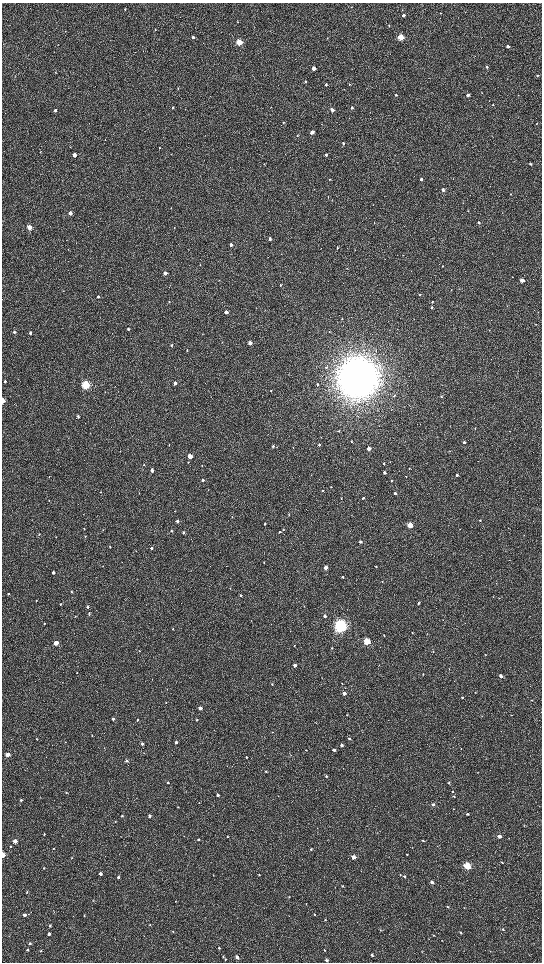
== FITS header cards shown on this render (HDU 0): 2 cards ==
NAXIS1  =                 1080 / length of data axis 1
NAXIS2  =                 1920 / length of data axis 2

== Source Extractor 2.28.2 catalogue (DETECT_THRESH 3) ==
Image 1080 x 1920 px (HDU 0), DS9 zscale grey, zoomed out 1/2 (1 PNG px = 2 x 2 image px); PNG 544 x 964 px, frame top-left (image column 1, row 1919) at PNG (2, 3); no overlay
Background 508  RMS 32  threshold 96.1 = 3 sigma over >= 5 px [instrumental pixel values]
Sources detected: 278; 1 cannot appear on this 1/2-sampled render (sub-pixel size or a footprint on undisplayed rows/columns) and is not listed; the other 277 listed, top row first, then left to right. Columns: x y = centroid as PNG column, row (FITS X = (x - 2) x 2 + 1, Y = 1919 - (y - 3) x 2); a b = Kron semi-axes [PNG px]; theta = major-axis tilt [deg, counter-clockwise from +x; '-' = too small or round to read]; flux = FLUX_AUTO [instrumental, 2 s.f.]
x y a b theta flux
125 9 3 2 - 3.3e+03
403 15 3 3 - 1.7e+04
389 25 3 2 - 2.3e+03
155 29 2 2 - 3.0e+03
65 31 3 2 - 2.3e+03
193 37 3 3 - 1.1e+04
401 37 3 3 - 3.3e+05
327 38 2 2 - 2.6e+03
239 42 3 3 - 3.9e+05
508 46 3 2 - 2.5e+04
487 67 3 3 - 1.1e+04
314 68 3 3 - 7.0e+04
55 72 3 3 - 3.6e+03
537 75 2 2 - 7.0e+03
305 81 3 2 - 9.0e+03
326 84 3 3 - 8.3e+03
349 84 3 2 - 5.0e+03
178 88 3 2 - 3.5e+03
344 89 3 1 - 1.7e+03
396 95 3 2 - 9.1e+03
468 95 3 2 - 2.9e+04
493 105 2 2 - 3.9e+03
481 107 2 2 - 1.6e+03
173 108 3 2 - 6.0e+03
352 108 3 3 - 1.0e+04
55 110 3 3 - 1.3e+04
332 110 3 2 - 2.5e+04
283 122 3 2 - 4.6e+03
536 123 2 2 - 2.3e+03
312 132 3 3 - 4.5e+04
297 136 3 2 - 2.9e+03
105 140 4 2 - 3.2e+03
343 143 3 3 - 9.5e+03
159 148 3 2 - 3.4e+03
40 152 3 2 - 3.3e+03
74 155 3 3 - 6.6e+04
326 155 3 2 - 1.2e+04
264 164 3 2 - 2.8e+03
530 164 2 2 - 9.4e+03
330 179 3 3 - 5.6e+03
421 179 3 2 - 2.5e+04
443 190 3 2 - 3.0e+04
511 194 3 2 - 3.0e+03
328 197 3 2 - 2.6e+03
373 204 2 1 - 1.9e+03
171 208 3 2 - 2.8e+03
468 211 2 2 - 2.1e+03
70 213 3 2 - 3.5e+04
374 223 3 2 - 2.7e+03
479 223 3 2 - 9.9e+03
29 227 3 3 - 1.2e+05
174 228 3 2 - 2.9e+03
270 239 3 2 - 1.3e+04
231 245 3 3 - 2.6e+04
337 248 3 2 - 5.5e+03
355 250 3 2 - 2.1e+03
200 265 3 3 - 3.3e+03
442 266 3 2 - 5.0e+03
165 273 3 3 - 3.0e+04
219 280 3 2 - 2.5e+03
522 280 3 3 - 7.0e+04
280 285 3 3 - 6.5e+03
420 295 3 2 - 5.4e+03
98 296 3 3 - 1.1e+04
169 302 3 3 - 4.1e+03
432 302 3 2 - 6.2e+03
432 307 4 3 - 6.2e+03
226 312 3 3 - 3.7e+04
538 312 3 2 - 2.6e+03
342 319 2 2 - 3.6e+03
536 324 3 2 - 3.2e+03
128 329 3 3 - 1.0e+04
489 330 2 2 - 2.1e+03
14 332 3 3 - 1.4e+04
329 332 3 3 - 4.1e+03
30 333 3 3 - 1.1e+04
222 342 3 2 - 2.4e+03
250 343 3 3 - 5.3e+04
171 345 3 3 - 8.4e+03
187 350 3 2 - 4.2e+03
326 367 5 3 - 9.4e+03
358 378 15 15 - 2.0e+07
5 381 2 2 - 7.1e+03
175 383 3 3 - 3.0e+04
317 384 3 3 - 8.9e+03
86 385 4 3 - 8.9e+05
271 391 2 2 - 3.4e+03
394 396 4 3 - 6.5e+03
441 396 3 3 - 4.7e+03
3 401 4 2 - 5.0e+04
78 416 3 3 - 1.2e+04
475 429 3 2 - 2.5e+03
338 431 3 3 - 4.2e+03
351 441 3 2 - 5.1e+03
464 442 3 2 - 1.3e+04
169 445 3 1 - 2.2e+03
319 445 3 2 - 9.5e+03
273 446 3 3 - 8.4e+03
293 448 3 2 - 3.7e+03
369 448 3 2 - 6.6e+04
120 451 2 2 - 2.0e+03
190 456 3 3 - 1.2e+05
390 461 3 2 - 2.3e+03
188 462 3 2 - 4.5e+03
383 463 3 2 - 5.1e+03
144 465 3 3 - 4.6e+03
202 465 4 2 - 3.2e+03
409 468 2 2 - 4.4e+03
152 470 3 2 - 4.3e+04
384 472 3 2 - 2.0e+04
457 475 3 2 - 9.4e+03
49 476 3 2 - 3.6e+03
406 477 3 2 - 4.0e+03
203 480 3 2 - 1.3e+04
391 481 3 2 - 5.0e+03
331 487 3 2 - 4.6e+03
322 491 3 3 - 6.0e+03
100 492 3 2 - 2.7e+03
395 494 3 2 - 1.3e+04
341 498 3 2 - 3.3e+03
363 498 3 2 - 1.1e+04
49 500 3 2 - 2.5e+03
289 515 3 2 - 2.4e+03
232 517 3 2 - 2.8e+03
480 520 3 3 - 4.7e+03
177 521 3 3 - 1.2e+04
265 524 3 2 - 6.0e+03
410 525 3 3 - 2.1e+05
84 528 3 2 - 3.1e+03
283 530 3 2 - 2.7e+03
171 531 3 2 - 5.3e+03
183 532 3 2 - 1.2e+04
280 532 3 2 - 6.0e+03
39 534 4 2 - 4.7e+03
85 536 3 2 - 3.1e+03
56 537 2 2 - 2.3e+03
360 542 2 2 - 1.4e+04
110 547 3 2 - 5.5e+03
151 548 3 3 - 1.2e+04
264 563 3 2 - 4.4e+03
103 566 3 2 - 3.2e+03
376 566 2 2 - 5.8e+03
326 567 3 3 - 8.6e+04
53 572 3 2 - 2.0e+04
343 577 3 3 - 1.1e+04
382 582 3 2 - 2.8e+03
496 583 2 1 - 1.6e+03
230 588 2 1 - 1.9e+03
71 591 3 2 - 6.8e+03
8 594 3 2 - 5.4e+03
241 595 3 2 - 6.2e+03
36 601 3 2 - 5.4e+03
418 603 2 2 - 8.6e+03
60 604 3 2 - 4.9e+03
88 607 3 3 - 1.2e+04
89 613 4 3 - 5.9e+03
75 616 3 2 - 3.5e+03
325 616 3 2 - 1.8e+04
44 623 3 3 - 4.8e+03
340 626 5 4 - 2.4e+06
173 629 3 3 - 4.2e+03
412 633 2 2 - 3.5e+03
384 636 3 2 - 4.8e+03
367 641 3 3 - 4.7e+05
56 643 3 3 - 1.2e+05
294 645 2 2 - 3.5e+03
332 648 2 2 - 5.3e+03
139 651 2 2 - 2.5e+03
433 651 2 2 - 2.8e+03
485 655 3 2 - 3.7e+03
295 665 3 2 - 3.6e+04
379 665 3 2 - 2.1e+03
77 673 3 2 - 2.8e+03
423 674 3 2 - 3.9e+03
501 676 3 2 - 2.8e+04
342 683 2 2 - 2.5e+03
272 684 3 2 - 4.9e+03
345 688 2 2 - 1.9e+03
475 692 3 2 - 2.9e+03
344 693 3 2 - 3.6e+04
462 697 3 2 - 5.1e+03
531 700 3 2 - 3.8e+03
166 703 3 2 - 2.7e+03
200 708 2 2 - 4.2e+04
347 715 2 2 - 2.0e+03
511 715 3 2 - 3.1e+03
113 719 3 2 - 1.5e+04
137 720 2 2 - 1.2e+04
196 720 3 2 - 8.1e+03
316 723 3 2 - 2.4e+03
272 732 2 2 - 2.4e+03
92 736 3 2 - 3.1e+03
36 738 2 2 - 2.3e+03
349 738 3 3 - 1.0e+04
65 742 2 2 - 1.8e+03
176 742 2 2 - 2.3e+04
142 744 2 2 - 9.7e+03
341 745 2 2 - 2.3e+04
305 750 2 2 - 3.1e+03
334 750 3 3 - 1.4e+04
144 753 3 2 - 2.5e+03
7 755 3 3 - 1.0e+05
290 755 2 2 - 2.4e+03
246 757 2 2 - 4.8e+03
126 761 3 2 - 1.6e+04
266 771 2 2 - 8.4e+03
326 776 3 3 - 8.0e+03
168 782 2 2 - 8.5e+03
449 783 2 2 - 8.3e+03
66 792 3 3 - 4.6e+03
452 792 3 3 - 7.5e+03
217 795 2 2 - 1.6e+04
454 796 3 2 - 6.6e+03
21 800 3 2 - 1.3e+04
199 803 3 2 - 3.0e+03
433 804 3 2 - 1.8e+04
178 807 2 2 - 3.6e+03
453 809 3 2 - 3.6e+03
467 814 3 2 - 1.2e+04
122 816 2 2 - 7.3e+03
150 816 2 2 - 2.4e+04
115 821 3 3 - 3.3e+03
524 825 3 2 - 3.1e+03
44 834 2 2 - 4.6e+03
227 836 2 2 - 5.6e+03
499 836 3 2 - 2.9e+04
198 839 2 2 - 1.2e+04
15 841 3 3 - 7.1e+04
423 841 3 2 - 6.3e+03
10 846 3 3 - 6.4e+03
53 848 2 2 - 3.7e+03
412 848 2 2 - 2.2e+03
311 849 3 2 - 7.2e+03
407 854 2 2 - 5.9e+03
3 855 3 2 - 1.8e+05
354 857 3 3 - 6.4e+04
72 858 3 2 - 4.1e+03
502 862 3 2 - 7.2e+03
467 866 3 3 - 4.2e+05
44 868 3 2 - 4.3e+03
100 873 3 2 - 2.2e+04
259 875 3 3 - 4.9e+03
400 875 3 2 - 3.8e+03
404 876 3 3 - 9.2e+03
118 877 2 2 - 2.2e+04
432 882 3 2 - 2.9e+04
342 886 3 2 - 4.7e+03
27 892 3 2 - 5.9e+03
289 897 3 3 - 4.3e+03
175 901 2 2 - 3.5e+03
306 904 3 2 - 2.6e+03
448 907 3 2 - 6.1e+03
464 908 3 2 - 2.3e+03
314 914 2 2 - 4.7e+03
24 915 2 2 - 2.6e+04
325 920 3 2 - 4.3e+03
150 924 3 2 - 5.3e+03
50 926 3 2 - 1.2e+04
380 930 3 2 - 3.3e+03
503 930 3 3 - 6.7e+03
173 932 3 2 - 3.8e+03
461 932 3 2 - 5.1e+03
49 934 3 3 - 1.8e+04
434 935 2 2 - 4.1e+03
429 939 2 2 - 1.7e+03
442 941 2 2 - 2.0e+03
30 943 3 3 - 1.3e+04
219 948 3 3 - 7.4e+03
27 950 2 2 - 6.3e+03
324 950 3 2 - 5.0e+03
41 951 3 3 - 5.6e+03
490 951 3 2 - 2.3e+03
372 955 3 2 - 1.3e+04
223 957 3 2 - 3.0e+03
237 957 3 2 - 2.7e+04
225 959 3 3 - 7.0e+03
326 960 3 3 - 1.8e+04
At the frame edge (FLAGS 8, measured only in part): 2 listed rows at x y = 3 401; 3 855
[1 sub-pixel or undisplayed-footprint detection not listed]